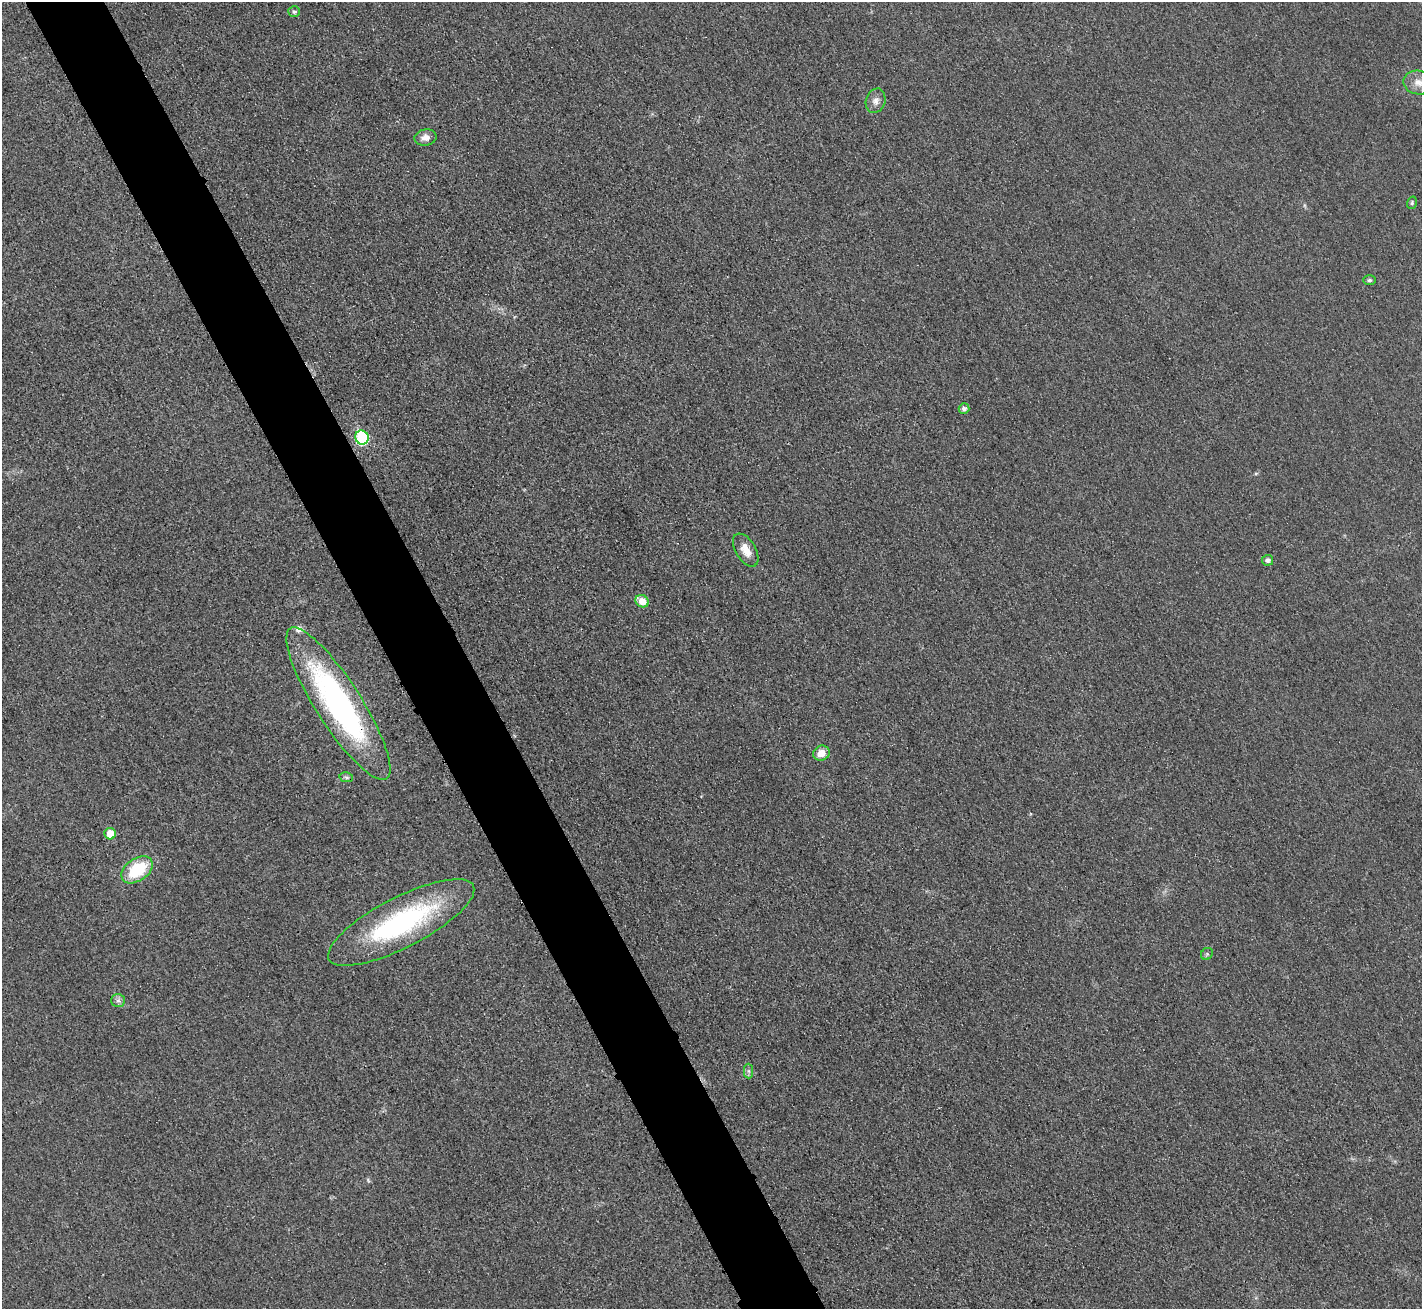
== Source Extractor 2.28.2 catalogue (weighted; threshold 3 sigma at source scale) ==
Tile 11 of 4 x 4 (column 3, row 3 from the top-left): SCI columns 2859-4278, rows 1480-2786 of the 5720 x 5713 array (HDU 1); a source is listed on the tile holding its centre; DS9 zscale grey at full resolution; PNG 1424 x 1311 px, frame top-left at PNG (2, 2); each listed source drawn as its Kron ellipse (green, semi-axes under 4 px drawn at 4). Shown black and unused: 6% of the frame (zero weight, under 3 of 4 exposures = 2% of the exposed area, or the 3 px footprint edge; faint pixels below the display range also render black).
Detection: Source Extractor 2.28.2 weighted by HDU 2 'WHT'; one run over the whole footprint, this tile lists its part. Background 0.0237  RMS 0.0059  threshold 0.0264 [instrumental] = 3 sigma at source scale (4.5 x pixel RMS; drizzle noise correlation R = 1.50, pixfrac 1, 0.05/0.05 arcsec/px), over >= 5 px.
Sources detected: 21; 1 inside a brighter listed object's ellipse — not listed separately; the other 20 listed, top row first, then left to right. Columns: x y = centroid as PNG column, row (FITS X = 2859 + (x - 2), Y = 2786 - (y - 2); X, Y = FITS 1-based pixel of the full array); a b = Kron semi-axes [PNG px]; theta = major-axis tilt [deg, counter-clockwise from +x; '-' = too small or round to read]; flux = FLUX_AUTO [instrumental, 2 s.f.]
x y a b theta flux
294 12 6 5 - 1.6
1418 83 15 12 -11 6.1
876 101 12 9 73 3.7
426 138 11 8 10 4.2
1412 203 6 4 72 0.96
1369 280 6 5 - 1.3
964 409 5 5 - 2.2
362 437 7 6 - 56
746 550 18 10 -59 6.9
1268 560 5 5 - 2
642 601 7 6 - 8.3
338 704 89 22 -57 150
821 753 8 7 - 6
346 777 7 5 -11 1.2
110 834 6 5 - 9.9
137 870 17 11 35 30
401 923 81 25 27 100
1207 954 6 5 - 1
118 1000 7 6 - 1.9
748 1071 7 4 -89 1.3
Overlapping masked pixels (flux is a lower limit): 1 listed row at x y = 338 704
Isophote crosses this tile's border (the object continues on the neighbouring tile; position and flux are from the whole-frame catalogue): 1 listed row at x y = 1418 83